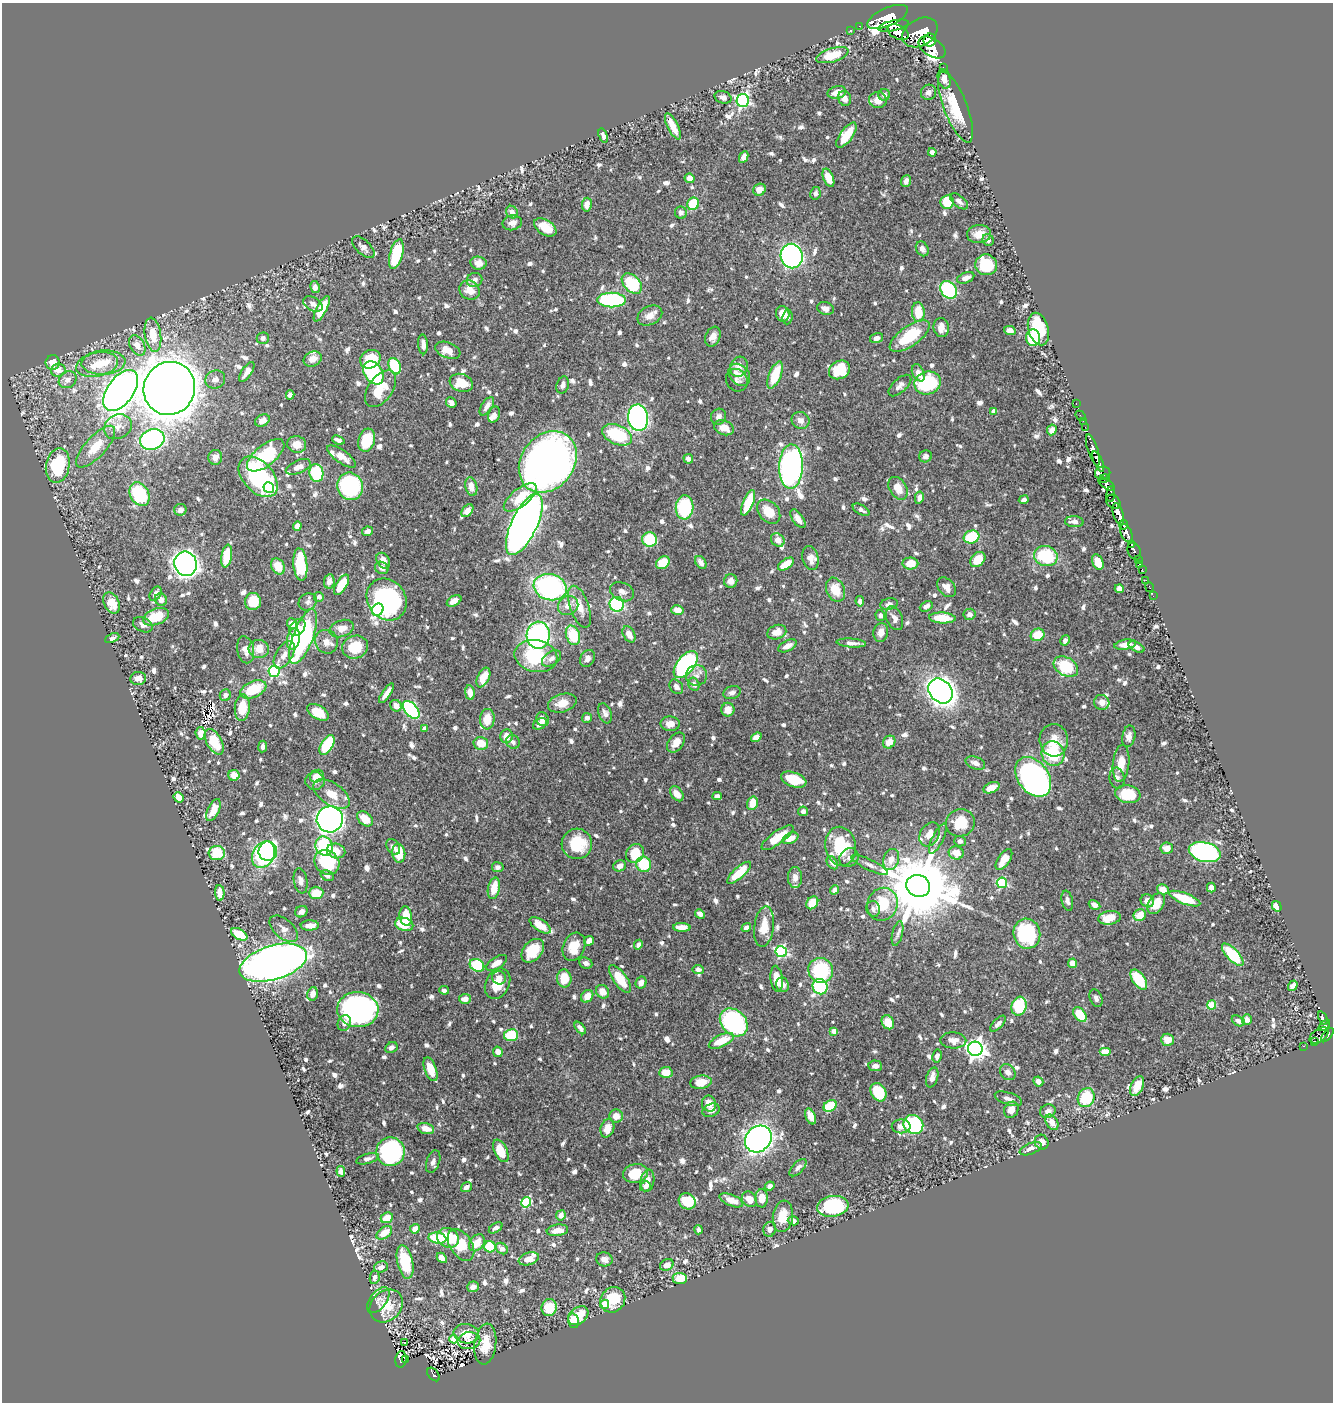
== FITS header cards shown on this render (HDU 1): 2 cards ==
NAXIS1  =                 1331
NAXIS2  =                 1400

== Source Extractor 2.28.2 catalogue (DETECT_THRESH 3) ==
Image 1331 x 1400 px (HDU 1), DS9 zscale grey, 1 PNG px = 1 image px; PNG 1335 x 1404 px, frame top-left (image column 1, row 1400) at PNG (2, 3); each listed source drawn as its Kron ellipse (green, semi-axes under 4 px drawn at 4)
Background 0.47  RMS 0.0081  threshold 0.0244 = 3 sigma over >= 5 px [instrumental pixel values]
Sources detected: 985; of the 985, the 500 brightest by FLUX_AUTO listed and drawn (485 fainter detections omitted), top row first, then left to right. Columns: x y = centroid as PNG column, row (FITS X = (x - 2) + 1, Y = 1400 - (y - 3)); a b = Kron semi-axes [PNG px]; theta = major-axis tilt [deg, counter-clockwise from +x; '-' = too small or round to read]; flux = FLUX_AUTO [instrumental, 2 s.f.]
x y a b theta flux
888 17 22 9 24 3100
859 26 2 2 - 3.5
893 26 15 5 12 1400
851 30 2 2 - 5.3
898 32 11 7 -27 1500
920 32 19 13 29 2400
930 40 6 6 - 660
932 47 15 9 -34 1200
832 55 17 7 17 18
943 67 2 2 - 4.3
944 79 10 6 -74 5.1
837 92 9 6 13 6.2
929 92 8 7 - 2.7
884 95 6 5 - 2.3
723 97 8 6 -17 3
845 98 8 6 -64 3.5
743 100 6 6 - 110
878 100 9 8 - 6.1
956 107 37 11 -69 24
673 126 14 5 -63 11
847 135 15 6 54 17
603 136 7 4 -71 2.3
932 152 4 4 - 3
744 157 6 4 64 4.1
690 178 5 4 - 6
828 178 9 5 -69 10
906 181 6 5 - 2.1
759 190 6 5 - 5.8
815 193 6 5 - 2.1
959 201 11 5 -38 2.3
947 202 7 6 - 17
693 204 6 5 - 22
587 205 7 5 83 4.3
512 212 7 5 -49 4.4
681 213 6 6 - 2.2
512 223 10 7 13 4
545 227 12 7 -32 11
979 234 12 9 7 6.5
988 240 6 5 - 2.3
363 247 14 7 -43 2.5
922 249 8 6 -62 2.7
396 254 15 6 75 31
792 256 12 11 - 200
478 263 8 6 -9 4
986 265 11 10 - 17
966 278 9 5 23 3.5
474 280 8 7 - 2.8
632 284 12 8 -46 34
315 287 6 4 -80 2.6
470 290 10 9 - 7.2
949 290 9 7 -51 65
612 300 14 7 0 71
313 304 10 6 -30 3.2
825 308 8 6 -17 3.2
322 309 14 5 62 14
918 312 10 6 -87 12
783 314 8 6 -74 6
650 316 13 9 26 4.8
787 317 7 5 84 2.2
941 328 9 7 -82 5.7
1038 329 17 10 -74 24
1010 330 6 4 -15 4
153 335 17 8 -81 11
910 336 23 10 36 27
713 337 10 7 67 4.2
263 338 6 5 - 2.2
877 338 6 5 - 2.9
1033 338 8 7 - 39
423 344 10 5 -86 2.7
137 345 11 7 -61 4.6
448 350 13 7 -21 7.1
313 359 9 7 24 5.4
370 359 11 9 29 19
53 362 7 7 - 6.5
104 362 22 12 4 13
97 364 21 12 12 12
395 366 8 6 -67 31
739 367 10 8 64 4.4
58 370 7 6 - 5.5
839 370 11 9 28 25
247 372 11 5 56 3.8
374 373 12 9 -57 50
918 373 9 6 -64 4.6
739 375 12 9 -47 4.1
775 375 14 6 68 19
215 379 10 9 - 2.9
68 380 9 7 40 4.1
737 380 12 10 -53 2.5
461 383 12 9 -19 13
928 383 13 11 18 46
563 385 9 6 72 2.1
900 385 14 6 42 2.7
169 388 27 25 62 1300
381 389 21 12 55 15
121 391 23 13 55 540
290 395 4 4 - 4
451 403 6 4 -48 2.7
1076 404 3 2 - 7.7
487 406 10 5 56 3.8
993 411 4 4 - 2.7
494 415 8 5 70 2.9
1080 416 6 2 -52 5.7
718 417 8 7 - 2.9
638 418 13 10 -81 200
262 420 8 5 29 3.9
800 420 9 8 - 3.5
1083 421 3 2 - 4.8
118 427 14 12 28 5.7
1085 427 2 2 - 6.9
724 428 10 7 -20 7.6
1052 430 5 4 - 3.1
617 435 16 9 -23 38
152 439 12 10 21 120
338 440 6 4 -22 2.5
367 440 12 8 73 17
297 444 9 8 - 6
96 447 26 10 48 12
1093 450 16 5 -72 740
266 455 22 10 39 39
341 456 17 6 -35 6.5
926 456 6 6 - 2.4
215 457 7 7 - 3.4
688 459 5 4 - 2.7
548 462 33 26 53 470
1098 462 11 4 -66 610
58 465 17 12 78 30
791 466 22 11 88 190
298 467 13 6 22 4.2
316 473 9 7 -80 30
1103 473 8 6 13 78
258 477 24 15 -47 69
1104 478 5 3 - 79
1107 484 9 4 -35 280
350 486 14 12 -70 72
269 487 5 5 - 87
471 487 9 6 -77 4.9
898 488 12 8 -58 7.3
139 494 12 9 -61 36
1111 494 8 4 87 220
520 497 20 8 38 16
919 498 6 4 78 2.6
1024 500 5 4 - 2.1
1113 502 8 6 -43 310
748 503 13 5 69 19
685 507 12 9 85 35
180 510 6 6 - 3
861 510 9 5 -30 2.1
467 511 7 5 50 3.3
769 512 13 10 -48 11
1118 514 11 5 -73 1100
798 519 11 5 -54 3.7
1074 522 9 5 -4 3.2
524 524 33 13 65 720
1123 525 5 3 - 190
297 526 4 4 - 3.6
368 531 5 4 - 2.8
1126 533 9 5 -67 490
971 537 8 6 16 24
649 539 7 7 - 23
778 540 7 6 - 4.5
1131 544 3 2 - 47
1134 551 9 6 -68 65
227 556 11 5 80 20
1046 556 12 10 -20 33
810 558 12 8 -76 4.5
978 560 9 6 45 9.7
1138 560 3 2 - 11
383 561 8 6 -57 4.4
701 562 7 5 -56 3
1098 562 8 5 -66 8.7
663 563 7 5 36 17
910 563 8 6 -1 9.2
186 564 12 11 - 430
786 564 9 5 34 10
1140 564 2 2 - 3.9
300 565 16 7 -85 33
278 566 8 6 -57 10
382 568 7 6 - 2.5
1142 569 2 2 - 3.5
1146 580 2 2 - 3.4
329 581 7 5 81 2.8
731 581 7 6 - 3.7
341 585 11 5 58 13
550 587 17 13 -15 110
947 587 11 7 -50 4.8
1150 587 5 2 - 3.9
1119 589 4 4 - 4.2
835 590 12 9 -66 12
622 592 12 9 -24 3.3
156 594 8 5 59 3.8
1153 596 2 2 - 3.2
319 597 5 5 - 2.2
387 599 22 19 -54 88
161 600 6 5 - 4.4
454 601 8 5 29 5.8
860 601 5 4 - 2.3
253 602 8 8 - 12
308 602 9 8 - 2.4
111 603 11 7 -64 9.3
617 604 7 7 - 50
889 604 9 5 11 2.5
568 605 10 9 - 5.4
926 606 7 5 27 2.4
580 607 22 9 -70 8.7
378 610 6 5 - 76
677 610 6 4 -15 7
970 614 6 5 - 2.6
880 615 5 4 - 2.3
156 617 13 8 21 17
895 618 12 7 -67 3.5
942 618 13 5 -3 13
292 624 5 5 - 5.1
143 625 10 7 -24 2.8
297 627 9 7 52 3.8
342 629 12 8 19 6.2
777 632 10 7 20 5.3
881 632 9 7 78 4.3
629 634 8 5 -61 4.6
538 635 13 11 87 100
573 635 10 7 -71 22
1038 635 7 6 - 13
303 637 29 10 70 84
112 638 7 4 25 2.2
293 639 11 6 78 18
1065 640 5 4 - 2.3
326 642 12 11 - 5.3
851 643 15 4 -4 3.1
1125 645 11 5 10 5.9
788 646 10 5 28 4.5
355 647 13 11 22 14
1137 647 8 4 -28 2.5
259 649 10 9 - 8.7
246 650 14 8 -79 5.2
284 655 15 8 59 4.5
536 656 21 16 -13 38
551 658 10 7 34 3.1
587 658 9 7 59 3.2
686 664 16 9 51 110
1066 667 13 9 -30 23
274 671 6 5 - 77
696 675 10 10 - 3.6
138 678 8 6 8 4.8
483 678 10 6 65 13
694 684 7 5 -65 2.2
676 687 8 6 -49 2.5
253 689 14 8 23 20
941 691 13 11 -47 450
386 693 11 4 55 4.6
470 693 7 4 -82 5.1
732 693 9 6 18 2.3
225 695 6 5 - 2.5
1102 702 8 7 - 4.5
562 703 14 9 16 8.2
396 706 6 5 - 4.6
242 708 13 7 84 14
411 710 10 6 -51 90
728 710 7 6 - 5.1
318 712 12 6 -32 13
605 713 10 6 -70 3.1
587 718 5 5 - 2.2
487 719 10 7 85 9.9
543 719 7 6 - 4.2
540 724 7 5 30 3.3
670 724 9 7 -1 5.2
424 729 4 4 - 4.1
201 733 6 5 - 6
507 736 7 6 - 6.4
1129 736 11 6 79 3.2
756 737 5 4 - 4.6
1054 740 16 14 -86 9.5
214 742 14 7 -60 18
513 742 7 6 - 2.4
889 742 7 6 - 6.6
481 743 7 6 - 9.7
676 743 11 7 52 5.2
327 745 11 6 59 25
263 746 6 4 83 2.5
1053 754 12 11 - 29
975 763 10 6 -21 3.2
1121 763 18 8 84 9.4
234 775 5 5 - 6.6
317 776 7 6 - 6.3
1033 777 22 15 -53 170
1117 778 10 7 -81 2.5
794 780 13 7 -19 19
315 781 10 8 0 3.5
991 788 8 5 22 6
332 794 21 11 -34 9
677 794 8 5 -53 4.5
1128 794 13 8 -9 18
717 796 4 4 - 2.6
179 797 5 4 - 7.6
752 803 7 5 72 8.6
213 810 12 5 66 6.9
803 811 5 4 - 2.5
330 819 13 13 - 460
365 819 9 6 -42 9.6
960 823 15 13 20 16
930 834 13 9 59 7.1
777 838 19 6 36 13
790 838 8 5 25 7.8
938 839 16 5 64 2.7
960 841 6 5 - 2.1
577 844 15 15 - 22
324 846 9 8 - 42
841 846 20 15 -80 30
393 847 8 6 -56 2.5
1167 848 6 5 - 5.6
268 851 9 9 - 54
336 851 9 7 -14 8.7
1205 852 16 9 -15 160
217 853 8 7 - 21
399 853 9 6 -84 13
635 853 10 8 54 15
956 853 7 6 - 8.1
264 855 14 10 59 100
849 858 10 9 - 2.9
891 859 11 7 70 6
1004 860 12 6 56 8.9
327 862 13 11 -41 33
832 863 7 5 -57 2.8
644 864 8 7 - 22
870 865 20 5 -26 3.5
620 866 6 5 - 3.9
498 867 6 5 - 2.1
739 873 15 5 42 17
327 876 7 5 -31 2.3
795 877 10 7 -89 3.6
301 881 13 7 -80 3.4
1002 883 5 5 - 47
918 886 12 10 -22 6800
494 888 11 6 78 10
1211 888 5 4 - 2.5
1163 889 6 5 - 7.1
835 890 5 4 - 3.4
220 893 8 4 -86 5.3
316 893 7 6 - 11
1185 899 16 5 -21 22
1067 901 10 5 -77 2.9
1147 901 7 6 - 4.7
812 903 7 5 54 13
882 904 17 15 68 21
1156 904 11 7 55 11
1094 905 6 4 -30 3.1
1277 906 5 4 - 6.4
873 909 8 6 -75 2.7
301 912 6 5 - 2.9
700 914 5 4 - 2.2
1140 915 6 6 - 8.3
406 916 9 6 -81 13
1109 918 11 6 8 9.6
404 924 9 6 -14 14
310 925 9 5 1 5
540 925 12 5 -33 10
682 927 8 4 -2 5.7
764 927 20 9 83 11
746 928 5 4 - 3.2
284 929 17 9 -41 4.4
898 933 12 5 76 2.1
239 934 9 5 -30 19
1027 934 15 13 -74 50
589 941 5 4 - 4.1
638 945 5 4 - 2.1
574 947 14 11 68 11
533 951 13 9 49 17
781 952 6 5 - 74
1233 955 14 6 -47 31
273 963 35 17 17 470
497 963 12 5 32 6.9
586 963 7 5 -24 2.3
1073 963 5 4 - 8.1
477 965 7 6 - 30
698 969 5 4 - 2.1
821 970 12 12 - 38
499 978 7 6 - 3.5
564 978 9 7 -88 11
620 979 16 7 -54 14
777 979 13 6 -84 7.9
1139 980 11 6 -55 21
641 982 6 5 - 3.6
497 984 16 12 64 11
782 985 7 6 - 3.2
1293 986 5 4 - 3.7
820 987 8 7 - 44
444 990 5 4 - 2.1
603 992 7 6 - 5.6
313 994 7 5 75 4.3
587 996 7 5 51 6.3
1096 998 9 6 -68 2.5
465 999 6 5 - 5.2
1212 1005 4 4 - 18
1019 1006 9 7 74 33
358 1010 20 17 -4 160
1080 1015 8 5 -52 18
1323 1018 7 3 -66 72
1247 1019 5 5 - 3.7
1238 1021 7 4 -30 2.3
734 1022 15 12 -45 78
888 1022 7 6 - 9.1
344 1023 8 6 68 3
998 1024 10 4 46 2.6
1324 1026 7 3 44 140
580 1028 7 4 -50 2.3
834 1031 4 4 - 7.7
511 1035 7 6 - 25
1319 1035 10 6 34 160
1327 1035 8 3 50 200
953 1040 13 8 -2 5.1
1167 1040 6 6 - 7.8
721 1041 13 6 25 13
1314 1042 4 3 - 11
1304 1046 3 2 - 5.4
391 1047 6 5 - 2.6
975 1049 7 7 - 340
498 1052 5 4 - 4.2
1105 1052 6 4 0 11
937 1056 6 4 79 2.2
875 1066 7 5 -4 2.8
430 1069 12 6 -70 9.7
666 1072 7 5 3 8.7
1008 1072 9 7 -49 3.4
932 1078 10 5 72 4.2
1038 1081 5 4 - 3.7
701 1082 11 7 8 8.8
1137 1086 10 6 63 8.5
878 1092 10 7 -59 28
1086 1098 10 8 64 25
1008 1099 14 6 -18 3.5
709 1104 8 7 - 7
830 1106 7 5 34 23
711 1110 9 6 20 3.7
1011 1110 8 7 - 5.4
1048 1111 8 6 19 3.5
616 1116 7 6 - 5.7
811 1116 8 5 -66 5.2
1052 1122 8 5 -57 5.6
913 1124 10 9 - 57
901 1126 9 7 2 3.3
426 1128 8 5 -17 5.8
607 1128 9 6 73 8
758 1139 14 12 45 310
1042 1142 7 6 - 6.1
1031 1149 11 5 21 3.5
501 1151 12 6 -65 15
390 1152 14 14 - 120
368 1159 11 5 16 2.4
433 1162 12 6 70 2.4
798 1168 11 5 46 2.4
341 1171 5 4 - 2.1
635 1173 12 9 11 18
647 1181 11 6 81 3.9
645 1186 5 5 - 2.8
770 1186 5 4 - 2.8
466 1187 6 4 38 2.7
762 1198 9 6 89 8.7
749 1199 8 7 - 7.4
731 1200 12 5 -22 6.5
687 1201 9 7 -35 20
526 1202 5 5 - 37
833 1206 16 10 9 48
561 1215 5 4 - 4.9
783 1216 16 10 83 11
387 1218 6 5 - 12
793 1221 6 4 -16 2.6
496 1228 7 4 32 2.1
415 1229 5 5 - 4.9
770 1229 7 6 - 3
557 1230 11 5 8 6.4
698 1230 4 3 - 2.1
384 1233 9 5 36 7.8
437 1238 9 5 -10 24
448 1238 11 9 -29 17
477 1243 9 6 53 11
461 1245 17 11 -57 16
490 1247 6 5 - 23
502 1249 6 5 - 3.4
442 1258 6 4 -48 6.3
529 1259 10 6 18 7.4
604 1259 8 7 - 3.2
405 1262 17 7 -78 24
667 1265 7 5 27 4.1
381 1267 7 5 18 2.8
375 1277 7 5 79 2.2
680 1278 7 5 -5 12
473 1287 6 5 - 3.4
378 1300 15 8 54 3
613 1300 13 12 - 18
605 1304 4 4 - 14
386 1306 18 15 42 15
549 1308 8 7 - 15
578 1316 11 8 41 12
574 1321 7 5 -74 9.5
466 1334 13 9 -10 9.6
454 1339 4 4 - 14
469 1341 11 8 9 3.2
404 1343 3 3 - 2.7
485 1344 20 11 82 12
401 1359 8 5 83 99
406 1360 2 2 - 3.6
433 1374 8 5 -50 55
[485 fainter detections neither listed nor drawn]